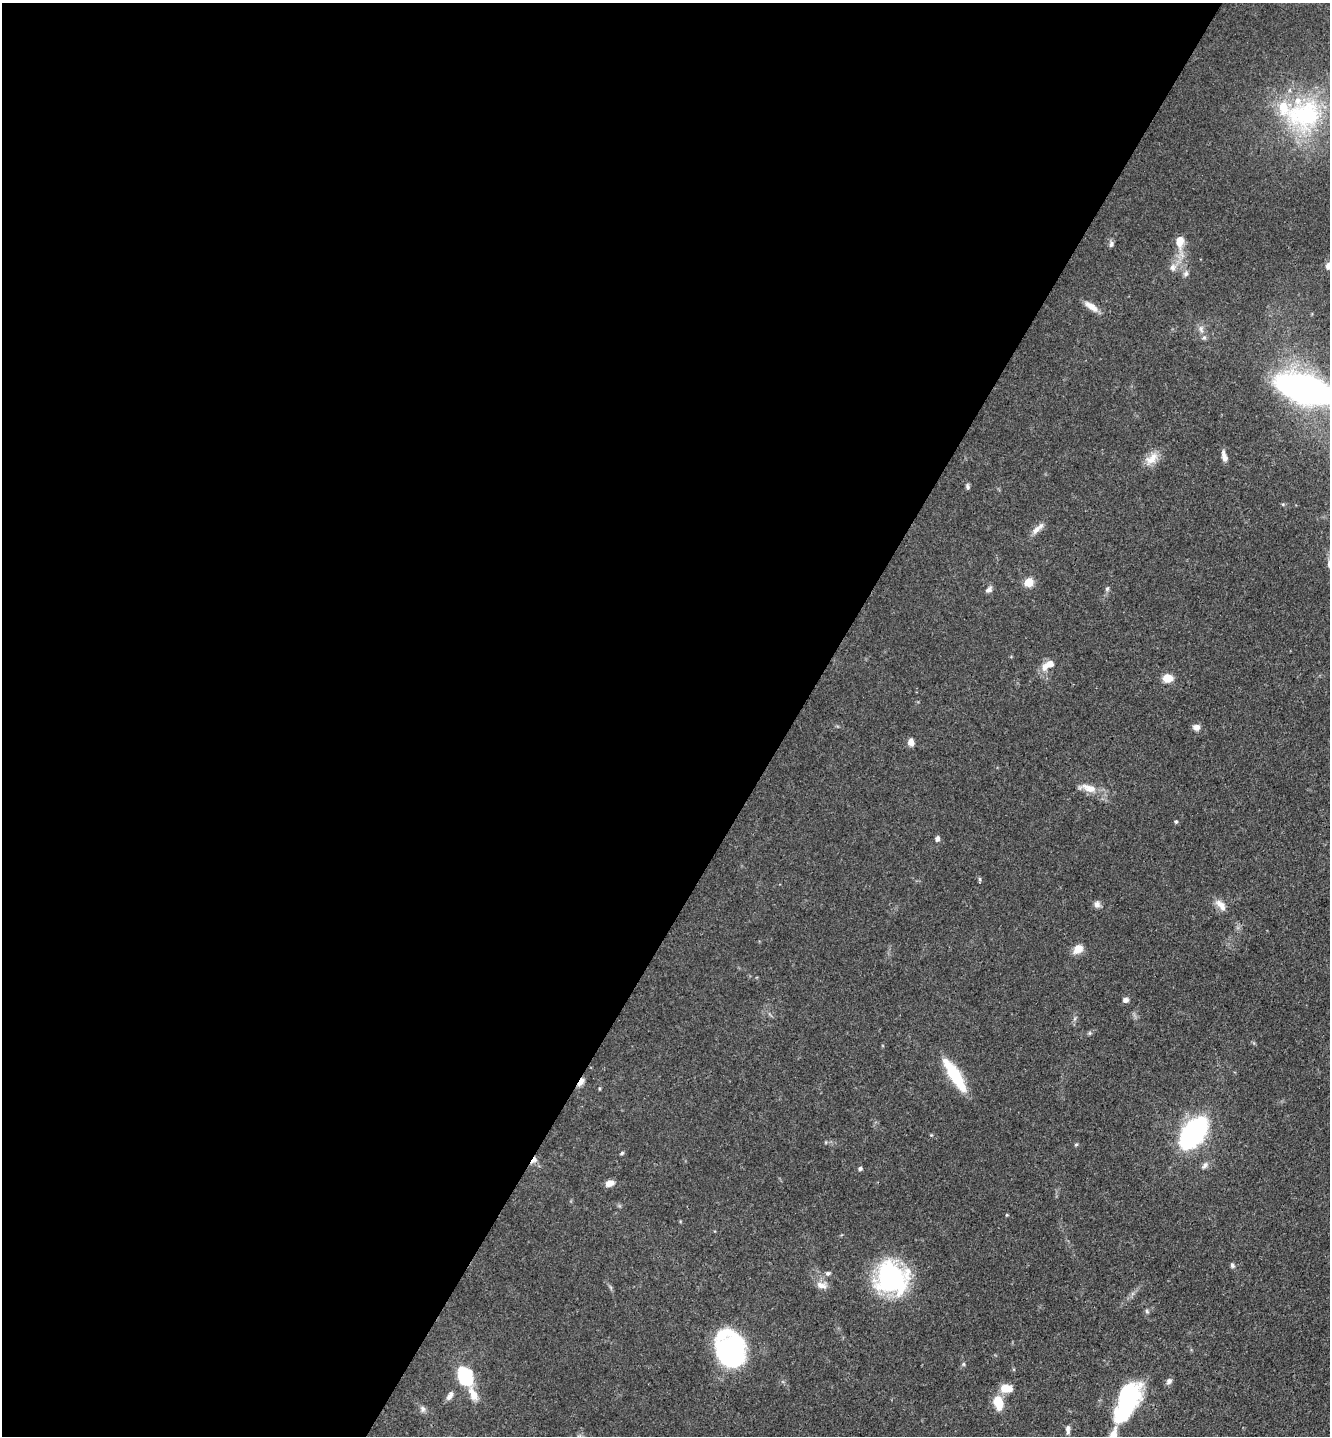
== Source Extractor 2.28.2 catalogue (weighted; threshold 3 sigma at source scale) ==
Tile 5 of 4 x 4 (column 1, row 2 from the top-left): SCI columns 237-1564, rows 2957-4390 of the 5922 x 5914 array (HDU 1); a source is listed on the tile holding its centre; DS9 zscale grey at full resolution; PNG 1332 x 1438 px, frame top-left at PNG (2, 3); no overlay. Shown black and unused: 60% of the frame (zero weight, under 3 of 4 exposures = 9% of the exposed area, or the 3 px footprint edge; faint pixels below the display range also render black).
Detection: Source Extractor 2.28.2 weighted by HDU 2 'WHT'; one run over the whole footprint, this tile lists its part. Background 0.0683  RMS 0.0039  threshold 0.0176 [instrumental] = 3 sigma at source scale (4.5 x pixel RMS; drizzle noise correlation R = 1.50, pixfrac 1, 0.05/0.05 arcsec/px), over >= 5 px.
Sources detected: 62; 1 inside a brighter object's white glare — not listed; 5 inside a brighter listed object's ellipse — not listed separately; the other 56 listed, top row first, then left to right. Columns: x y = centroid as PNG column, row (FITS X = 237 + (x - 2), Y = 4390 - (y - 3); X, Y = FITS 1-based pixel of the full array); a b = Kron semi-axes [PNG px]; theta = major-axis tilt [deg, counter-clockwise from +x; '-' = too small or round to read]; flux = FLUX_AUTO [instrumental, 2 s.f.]
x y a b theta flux
1304 114 55 45 15 54
1180 241 11 8 85 5.6
1111 244 8 6 83 1.2
1329 266 9 8 - 2.4
1173 267 11 9 82 2.3
1186 273 8 7 - 1.2
1091 306 21 8 -36 3.4
1201 329 11 6 -75 1.7
1305 389 38 15 -17 230
1224 456 13 6 -76 2.4
1152 458 22 12 40 5
967 486 6 5 - 0.83
1036 530 14 8 51 2.8
1029 582 6 5 - 12
989 589 10 7 32 1.4
1107 589 7 5 62 0.76
1050 664 15 10 22 3.6
1168 678 9 7 5 5.7
1196 727 8 6 5 2.3
911 742 8 6 -77 2.4
1089 788 21 10 -19 5.1
1176 821 4 4 - 0.64
937 839 6 5 - 1.3
980 879 6 4 -89 0.55
1097 904 9 8 - 1.6
1221 905 18 8 -48 3.4
1078 949 11 8 44 4.5
1125 1000 7 6 - 1.6
1090 1033 6 4 89 0.51
955 1075 40 10 -58 18
581 1082 13 6 55 1.9
1193 1133 20 11 52 120
931 1135 4 4 - 0.36
1076 1145 6 4 2 0.47
622 1153 5 5 - 0.53
534 1160 11 5 50 2
1205 1165 10 6 58 1.4
860 1168 5 5 - 0.75
610 1183 10 6 19 2.6
1007 1215 5 3 - 0.34
1232 1265 7 5 -66 0.84
828 1273 7 5 22 0.87
891 1278 29 27 -40 65
821 1285 15 9 -14 2.8
1147 1311 6 5 - 0.64
730 1348 30 25 -73 71
963 1364 6 4 90 0.53
465 1376 22 15 -66 20
1169 1381 8 7 - 1.4
1006 1388 13 9 -1 5.6
450 1395 12 6 60 2
1127 1396 35 25 55 35
998 1402 16 10 -79 7.6
423 1409 9 6 -82 1.3
1068 1429 11 5 -87 1.3
1113 1435 21 10 72 5.8
Overlapping masked pixels (flux is a lower limit): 2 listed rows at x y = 581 1082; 534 1160
Isophote crosses this tile's border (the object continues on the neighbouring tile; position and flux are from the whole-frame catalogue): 3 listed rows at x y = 1329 266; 1305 389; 1113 1435